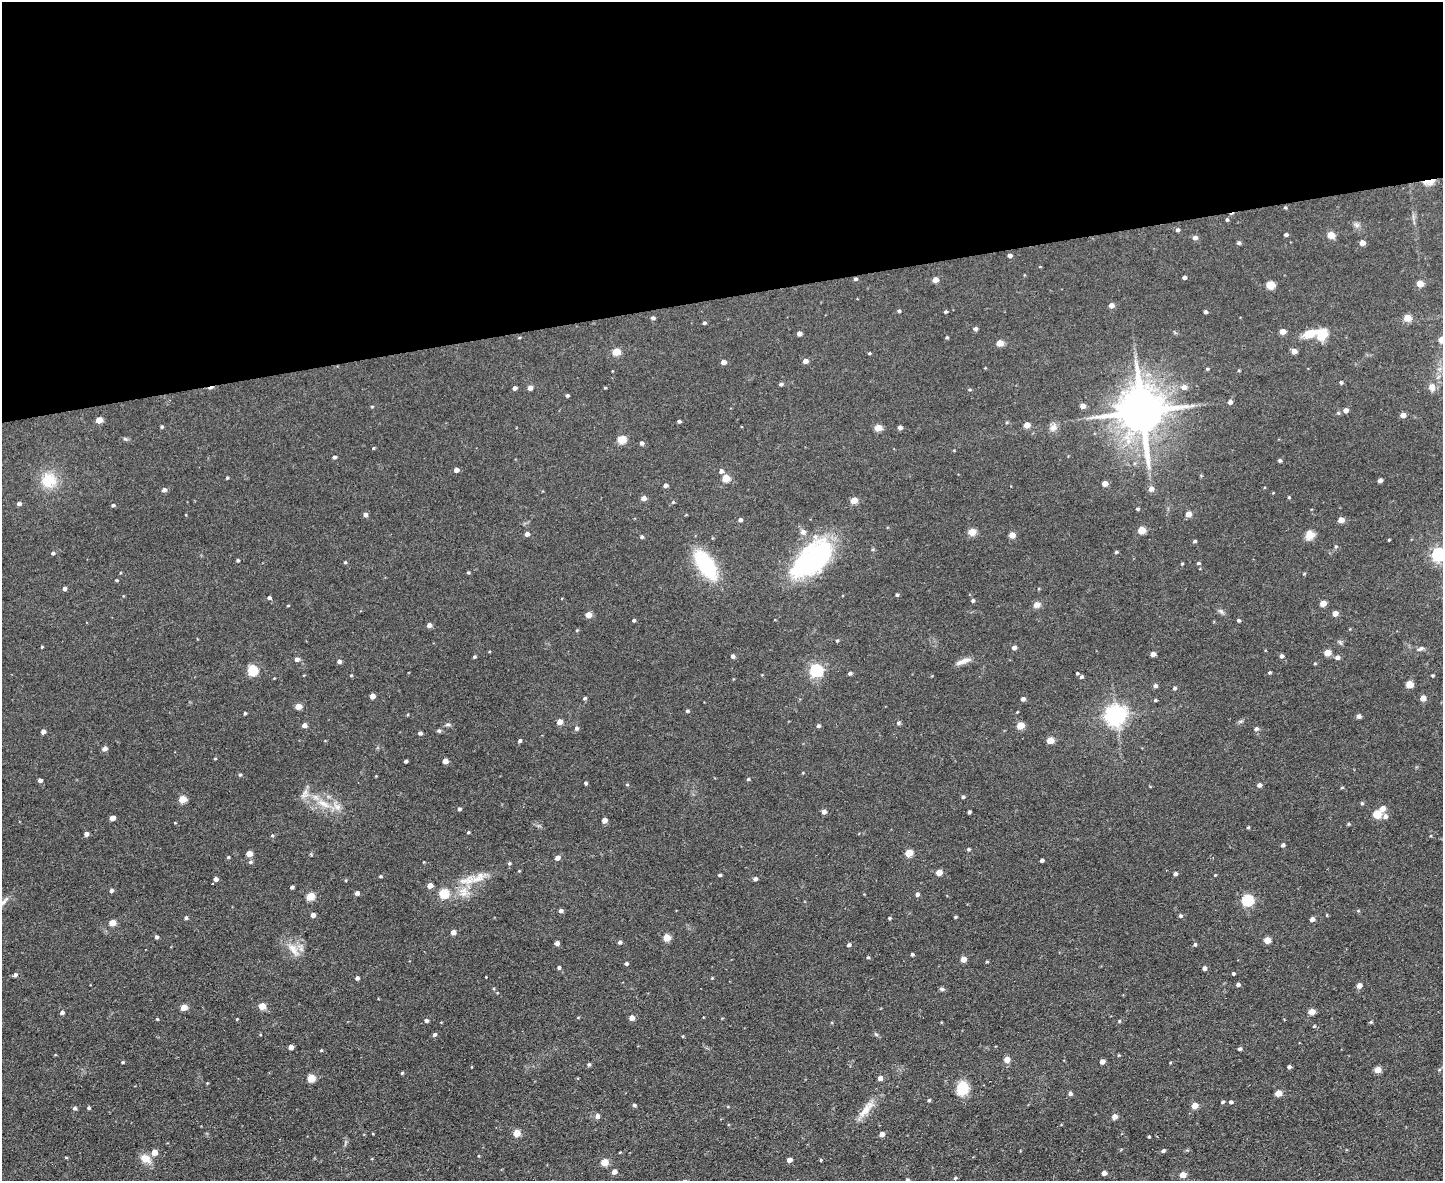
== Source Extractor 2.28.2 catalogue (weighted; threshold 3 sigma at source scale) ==
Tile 2 of 3 x 4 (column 2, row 1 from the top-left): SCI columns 1681-3121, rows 3539-4717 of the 4693 x 4717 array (HDU 1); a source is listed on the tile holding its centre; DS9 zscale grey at full resolution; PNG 1445 x 1183 px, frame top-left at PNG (2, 2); no overlay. Shown black and unused: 25% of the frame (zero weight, under 2 of 3 exposures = <1% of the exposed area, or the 3 px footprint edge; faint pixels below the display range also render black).
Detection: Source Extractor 2.28.2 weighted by HDU 2 'WHT'; one run over the whole footprint, this tile lists its part. Background 0.0555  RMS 0.0087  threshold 0.039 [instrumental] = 3 sigma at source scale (4.5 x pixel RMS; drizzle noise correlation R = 1.50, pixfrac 1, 0.05/0.05 arcsec/px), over >= 5 px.
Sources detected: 317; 1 inside a brighter object's white glare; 1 cosmic-ray / hot-pixel residue — not listed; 3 inside a brighter listed object's ellipse — not listed separately; the other 312 listed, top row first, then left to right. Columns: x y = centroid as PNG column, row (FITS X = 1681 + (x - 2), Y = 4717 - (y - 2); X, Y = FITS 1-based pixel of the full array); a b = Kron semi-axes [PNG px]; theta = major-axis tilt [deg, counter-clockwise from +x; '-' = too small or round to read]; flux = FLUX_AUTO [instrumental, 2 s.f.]
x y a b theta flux
1429 182 18 6 10 5.9
1285 208 5 3 - 0.86
1227 220 5 4 - 1.2
1357 225 7 7 - 2.4
1177 230 4 4 - 2
1286 235 4 4 - 1.7
1331 235 5 4 - 17
1195 238 5 4 - 3.9
1239 243 5 4 - 1.6
1362 243 4 4 - 7.5
1010 256 4 4 - 2.9
1184 277 4 3 - 2.4
855 279 4 4 - 1.6
935 280 4 4 - 8
1420 284 5 4 - 12
1270 285 5 5 - 27
1111 305 4 4 - 6
899 311 4 4 - 1.3
945 312 3 3 - 1.2
1205 312 4 4 - 1.9
653 318 6 4 -10 1.4
1407 318 5 4 - 17
704 323 4 3 - 1.4
975 329 4 4 - 2.5
1283 332 5 4 - 7
799 334 4 4 - 4.1
1310 334 22 10 18 12
1322 335 11 8 65 17
947 337 4 3 - 1
1442 340 5 5 - 14
1000 343 5 4 - 12
1294 351 5 4 - 5.7
616 352 5 4 - 24
869 353 4 3 - 1
805 361 5 4 - 5.3
723 362 4 4 - 4.6
1207 369 4 3 - 1.1
1341 382 4 4 - 1.2
781 384 4 4 - 1.8
1184 387 6 5 - 5.2
1432 387 8 7 - 6
514 388 4 3 - 2.8
530 388 5 4 - 5.1
605 388 3 3 - 0.74
567 395 4 3 - 1.5
1230 402 5 4 - 3.3
1082 406 4 4 - 5.2
372 407 4 3 - 0.76
1346 410 5 5 - 3.9
1142 412 14 13 - 3700
1403 415 4 4 - 6.4
99 420 5 4 - 11
679 421 4 3 - 1.6
1027 425 5 4 - 11
162 427 4 4 - 1.2
900 427 4 4 - 3
1053 427 12 8 48 4.7
878 428 5 4 - 15
125 439 7 4 -36 1.2
621 439 5 5 - 30
641 443 4 4 - 2.6
373 448 4 4 - 0.79
334 457 4 4 - 1.9
1280 460 4 4 - 1.6
456 470 5 4 - 3.9
721 471 5 5 - 2.6
227 478 4 3 - 0.94
726 478 5 5 - 19
48 480 18 17 - 22
1380 480 4 4 - 3.8
1105 483 5 4 - 7.8
665 485 5 4 - 2.9
1151 489 6 5 - 4.2
164 490 5 5 - 2.8
1289 497 4 3 - 0.79
643 498 5 4 - 4.6
854 500 5 4 - 16
673 502 4 4 - 0.77
19 504 5 4 - 2.5
113 505 4 4 - 1.4
1137 509 4 3 - 1.3
1188 514 4 4 - 8.7
365 515 4 4 - 3.2
740 520 4 4 - 2.5
1341 520 4 4 - 8.4
1141 530 5 5 - 20
972 532 5 4 - 18
527 534 4 4 - 4
1012 535 5 4 - 9.2
1310 535 12 10 66 6.7
642 537 4 4 - 1.6
1389 540 3 2 - 0.75
1195 541 4 3 - 1.4
1116 552 4 3 - 1.2
53 553 4 4 - 1.8
1438 554 6 6 - 170
238 560 4 4 - 1.2
812 560 39 27 68 120
345 562 4 4 - 0.93
1198 563 5 4 - 1.2
1182 564 3 3 - 0.79
705 565 29 14 -56 68
468 572 4 4 - 1
1304 574 5 3 - 0.68
117 580 4 3 - 0.89
64 588 4 4 - 2.5
897 595 4 4 - 1.2
269 598 5 4 - 1.9
973 601 4 4 - 1.7
1323 603 5 4 - 9.7
288 605 4 3 - 0.65
1037 605 9 7 33 4.4
1221 611 9 4 -54 2
1335 613 4 4 - 5.7
588 615 5 4 - 9.5
634 620 4 3 - 1.4
1238 620 4 4 - 1.4
429 625 4 4 - 4.1
577 630 5 3 - 0.84
837 641 4 3 - 0.95
42 647 3 3 - 0.77
1014 647 4 4 - 3.6
1421 649 10 5 21 2.3
1327 653 5 4 - 13
1153 654 4 4 - 5.3
732 656 4 4 - 2.5
1281 656 4 4 - 2.8
474 657 4 4 - 1.1
1337 657 5 5 - 3.1
297 659 5 5 - 2.9
339 661 5 4 - 2.7
963 661 20 6 19 6
1315 664 5 3 - 0.81
816 670 6 5 - 160
252 671 5 5 - 51
1269 672 4 4 - 1.1
850 673 4 4 - 1.9
1077 673 4 3 - 0.89
351 675 4 3 - 0.76
1433 675 3 3 - 1
1081 677 5 4 - 1.7
1409 684 5 5 - 19
1155 686 5 4 - 2.5
1174 688 4 4 - 1.6
372 696 4 4 - 7.1
585 698 4 4 - 1.4
1423 698 4 4 - 8.1
1023 699 4 4 - 3.1
1155 700 4 3 - 1.2
298 706 5 4 - 11
687 711 4 4 - 1.4
1017 712 4 3 - 0.64
245 713 4 3 - 1.2
1116 715 7 7 - 520
1359 716 4 4 - 3
1240 721 6 4 -17 1.2
559 722 4 4 - 7.7
898 723 6 5 - 1.5
304 725 4 4 - 4.3
448 725 8 4 8 1.6
818 726 5 4 - 1.8
1020 726 5 4 - 19
576 728 5 5 - 2.2
1256 729 6 5 - 2
439 731 6 5 - 1.4
43 732 5 4 - 3.2
420 733 5 4 - 1.8
1050 740 5 4 - 15
520 741 5 4 - 1.6
104 749 5 4 - 4.3
215 758 4 3 - 0.69
406 761 3 3 - 1.5
445 761 4 4 - 7
240 775 5 4 - 1.1
748 779 4 4 - 1.1
40 780 4 4 - 2.8
585 783 4 3 - 1.2
627 784 5 3 - 0.83
1259 785 4 4 - 3.1
1342 787 5 3 - 0.83
305 792 11 6 45 3.9
963 797 4 4 - 1.4
182 799 5 5 - 18
1362 803 4 4 - 0.94
323 804 23 8 -25 14
1383 808 5 5 - 6.6
459 809 4 4 - 1.6
824 812 5 4 - 3.8
969 812 4 3 - 1.6
1377 814 5 5 - 25
1385 816 6 5 - 3.4
112 818 4 4 - 7.3
604 820 4 4 - 6.6
175 823 4 3 - 0.57
1349 824 4 4 - 0.94
1248 827 3 3 - 1
468 832 4 3 - 1
86 834 4 4 - 3.6
272 836 5 3 - 0.89
1283 845 4 4 - 2.2
969 849 4 4 - 1.2
909 853 5 4 - 19
249 854 5 4 - 9.3
228 857 4 3 - 0.99
557 858 5 4 - 4.2
1042 860 4 3 - 2.2
250 862 6 5 - 1.4
509 863 5 4 - 1.2
939 873 5 4 - 10
1175 874 4 4 - 2.2
720 875 4 3 - 1.4
1215 875 3 3 - 0.61
380 876 4 3 - 0.9
216 879 5 4 - 3.6
478 879 25 9 13 14
755 879 5 4 - 2.3
430 886 4 4 - 7.3
292 887 4 3 - 1.8
111 891 4 4 - 2.5
357 893 4 4 - 3.2
444 893 5 5 - 41
463 894 14 8 9 7.6
917 894 5 4 - 2.2
310 896 5 4 - 25
1247 900 6 5 - 84
4 901 17 5 47 3.6
561 911 4 4 - 2.7
313 915 4 4 - 4.3
1180 916 5 4 - 1.5
955 917 3 3 - 1.1
186 918 4 4 - 1.8
889 918 4 3 - 0.99
1312 919 4 4 - 3.6
112 923 5 4 - 13
453 932 4 4 - 5.4
156 937 4 4 - 2.1
667 938 5 4 - 18
1267 940 5 4 - 13
620 942 4 4 - 2.1
557 943 4 4 - 3.6
1195 944 4 4 - 1.4
849 945 5 4 - 1.9
293 950 22 10 -56 10
912 954 3 3 - 1.5
868 957 4 3 - 1
963 959 4 4 - 9.4
987 962 5 3 - 0.86
626 964 4 3 - 1.7
559 967 4 4 - 1.8
1204 968 4 4 - 2.8
1233 974 3 3 - 1.4
15 975 5 4 - 2.2
486 977 2 2 - 0.49
357 978 4 4 - 2.2
712 978 4 3 - 0.71
1238 985 4 4 - 2.4
1359 986 5 4 - 5.3
942 989 6 5 - 1.6
262 1006 5 4 - 16
184 1007 5 4 - 12
1312 1012 5 4 - 10
62 1013 4 4 - 2.6
632 1018 4 4 - 6.2
157 1019 4 3 - 0.7
237 1019 4 3 - 0.65
426 1021 5 4 - 2.1
1119 1021 5 4 - 0.96
1371 1022 4 4 - 1
1314 1026 4 4 - 0.87
434 1034 6 5 - 1.9
876 1034 7 4 -37 1.3
291 1047 4 4 - 5
1240 1049 4 3 - 2
321 1050 4 3 - 0.74
1007 1059 5 4 - 9.5
1102 1061 4 4 - 3.8
123 1062 4 3 - 0.97
589 1064 5 4 - 1.5
1289 1067 4 4 - 2
1378 1070 5 4 - 13
402 1073 4 4 - 1.1
311 1078 5 5 - 21
880 1078 4 4 - 4.2
207 1083 3 3 - 0.63
963 1088 13 11 83 22
1070 1093 4 4 - 2.3
1278 1093 5 4 - 12
929 1100 4 4 - 1.3
1223 1102 4 4 - 1.4
1231 1102 4 4 - 1.8
634 1105 4 4 - 1.6
1194 1106 5 4 - 10
75 1108 6 4 14 1.6
89 1108 4 4 - 1.3
866 1109 31 9 50 12
597 1116 5 5 - 3.3
1115 1117 5 4 - 6.3
516 1133 5 4 - 18
882 1134 4 4 - 5.9
1149 1137 3 3 - 0.9
1163 1151 4 4 - 2.1
154 1152 5 5 - 8.7
66 1158 5 3 - 0.84
145 1158 14 9 -26 9
789 1160 4 4 - 5.6
821 1160 4 3 - 0.79
604 1162 5 4 - 17
614 1172 4 4 - 5.1
1104 1173 4 4 - 4.2
1183 1175 5 4 - 9.6
955 1178 4 4 - 1.1
907 1180 5 4 - 1.4
Overlapping masked pixels (flux is a lower limit): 2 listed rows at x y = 1429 182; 855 279
Isophote crosses this tile's border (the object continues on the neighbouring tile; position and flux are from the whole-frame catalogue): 4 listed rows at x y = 1442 340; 1438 554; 4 901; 907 1180